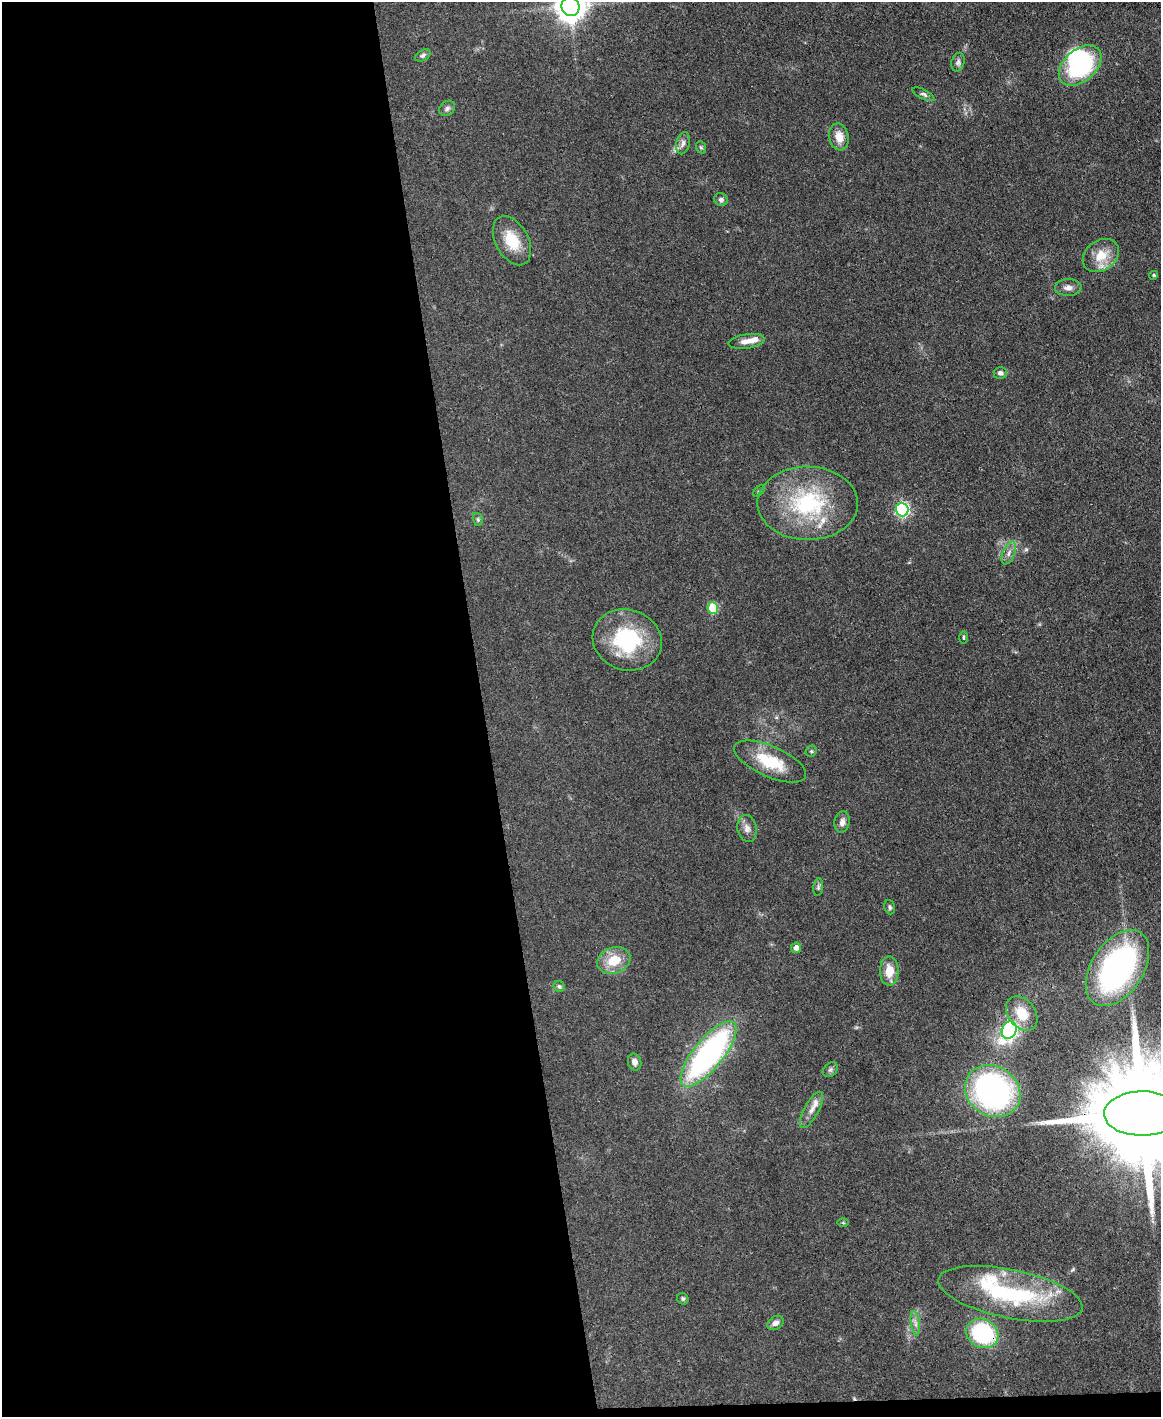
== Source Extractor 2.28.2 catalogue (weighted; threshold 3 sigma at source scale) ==
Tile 9 of 4 x 3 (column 1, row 3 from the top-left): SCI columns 1-1159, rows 243-1657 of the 4691 x 4623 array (HDU 1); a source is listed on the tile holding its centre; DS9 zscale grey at full resolution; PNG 1163 x 1419 px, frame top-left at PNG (2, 2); each listed source drawn as its Kron ellipse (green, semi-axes under 4 px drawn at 4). Shown black and unused: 42% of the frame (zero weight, under 3 of 4 exposures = <1% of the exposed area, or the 3 px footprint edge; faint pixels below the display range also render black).
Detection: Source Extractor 2.28.2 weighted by HDU 2 'WHT'; one run over the whole footprint, this tile lists its part. Background 0.0795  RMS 0.0056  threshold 0.0253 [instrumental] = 3 sigma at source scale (4.5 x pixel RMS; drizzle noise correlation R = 1.50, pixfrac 1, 0.05/0.05 arcsec/px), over >= 5 px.
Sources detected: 53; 1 inside a brighter object's white glare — neither listed nor drawn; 3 inside a brighter listed object's ellipse — not listed separately; the other 49 listed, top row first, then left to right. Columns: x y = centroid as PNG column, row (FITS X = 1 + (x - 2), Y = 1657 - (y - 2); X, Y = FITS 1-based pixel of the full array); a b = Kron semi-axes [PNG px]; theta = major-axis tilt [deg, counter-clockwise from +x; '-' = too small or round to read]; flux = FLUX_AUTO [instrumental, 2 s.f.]
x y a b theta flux
571 6 9 9 - 810
423 55 8 5 28 1.4
958 62 9 6 75 1.8
1080 66 25 16 41 68
924 94 12 4 -27 1.5
447 108 8 7 - 1.6
839 137 13 9 -80 7.1
683 143 11 7 77 2.4
701 147 6 5 - 0.91
721 200 7 6 - 1.7
512 241 26 16 -62 15
1101 255 20 15 35 12
1154 275 5 4 - 0.8
1068 288 13 8 1 3.5
746 341 18 7 8 5
1000 373 6 6 - 1.8
759 491 7 4 44 0.85
808 503 50 36 -1 61
902 509 7 6 - 92
478 519 6 5 - 1
1009 553 12 6 68 2.7
713 608 6 5 - 26
963 637 6 3 90 0.6
627 640 35 30 -18 46
811 751 6 5 - 0.86
770 761 38 15 -24 22
842 822 11 7 81 3
747 828 13 9 -79 3.6
818 887 9 5 83 1.2
890 907 7 5 -73 1.1
796 948 5 5 - 3.1
614 961 17 13 21 14
1117 968 42 25 57 140
889 971 14 9 -90 8.6
559 986 6 5 - 1
1022 1013 19 13 -53 13
1009 1030 9 7 65 130
709 1054 40 15 51 140
635 1062 8 6 -72 2.9
830 1070 8 6 44 1.5
993 1091 29 24 -33 140
811 1110 20 7 62 5
1142 1113 38 22 1 20000
843 1223 5 3 - 0.57
1010 1294 73 24 -12 68
683 1299 6 5 - 1.1
775 1323 9 6 31 2.7
915 1323 12 4 -81 2.3
982 1333 17 14 -29 65
Overlapping masked pixels (flux is a lower limit): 2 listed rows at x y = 1142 1113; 982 1333
Isophote crosses this tile's border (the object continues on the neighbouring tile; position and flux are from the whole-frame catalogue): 2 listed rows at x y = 571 6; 1142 1113